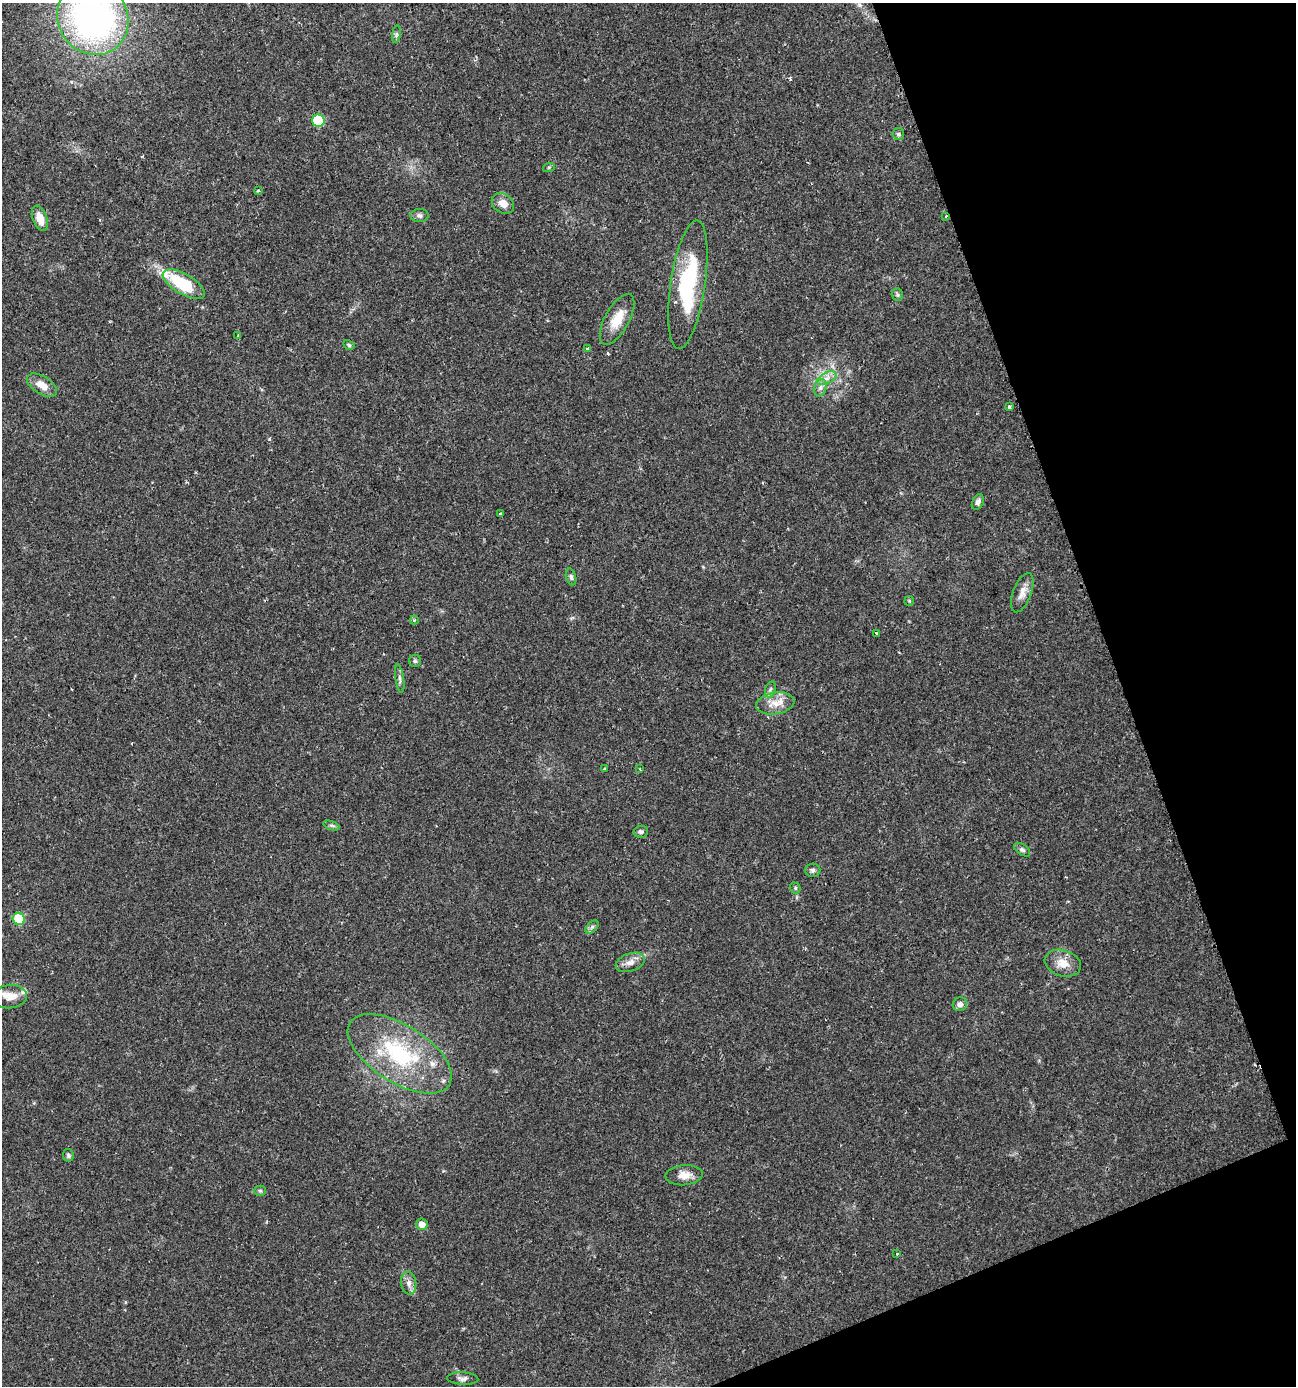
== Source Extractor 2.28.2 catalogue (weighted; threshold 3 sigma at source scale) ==
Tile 12 of 4 x 4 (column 4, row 3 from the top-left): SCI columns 4018-5311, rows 1385-2768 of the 5391 x 5539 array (HDU 1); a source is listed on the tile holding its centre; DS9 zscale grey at full resolution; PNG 1298 x 1388 px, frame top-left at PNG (2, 3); each listed source drawn as its Kron ellipse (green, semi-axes under 4 px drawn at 4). Shown black and unused: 18% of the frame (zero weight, under 2 of 3 exposures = <1% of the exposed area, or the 3 px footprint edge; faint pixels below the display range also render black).
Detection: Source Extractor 2.28.2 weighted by HDU 2 'WHT'; one run over the whole footprint, this tile lists its part. Background 0.0335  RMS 0.0032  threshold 0.0146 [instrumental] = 3 sigma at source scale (4.5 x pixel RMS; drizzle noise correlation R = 1.50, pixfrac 1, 0.0396/0.0396 arcsec/px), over >= 5 px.
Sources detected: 59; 2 cosmic-ray / hot-pixel residue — neither listed nor drawn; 4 inside a brighter listed object's ellipse — not listed separately; the other 53 listed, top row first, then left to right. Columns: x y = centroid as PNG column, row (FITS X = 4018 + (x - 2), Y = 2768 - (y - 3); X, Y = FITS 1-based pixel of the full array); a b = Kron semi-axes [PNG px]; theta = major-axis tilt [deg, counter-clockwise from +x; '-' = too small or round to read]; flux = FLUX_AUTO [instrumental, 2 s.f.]
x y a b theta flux
93 18 38 34 -53 130
396 34 9 4 82 0.75
318 121 6 6 - 21
898 134 6 5 - 0.59
549 167 6 3 18 0.4
258 191 3 3 - 0.63
503 203 12 9 -35 3
419 215 9 6 1 1.1
946 216 3 3 - 0.37
40 218 13 7 -69 4
184 284 23 10 -31 16
688 285 65 17 81 31
897 295 6 5 - 0.54
617 319 28 12 61 6.3
238 335 4 3 - 0.49
349 345 6 4 -30 0.51
587 348 3 2 - 0.58
827 378 11 5 26 1.9
42 385 17 9 -32 3.8
820 388 9 6 73 1.3
1009 407 3 3 - 4.8
978 502 8 5 65 1.1
500 513 3 2 - 0.32
571 577 8 5 -75 0.72
1022 593 21 9 69 3
909 601 5 4 - 0.39
414 620 4 4 - 0.44
876 633 3 3 - 0.59
415 661 6 6 - 0.65
400 679 14 3 -81 1
770 689 8 5 70 0.84
775 703 19 10 9 4.3
604 769 3 3 - 0.31
640 769 3 2 - 0.26
332 825 8 3 -19 0.59
641 832 7 6 - 0.77
1022 850 9 5 -35 0.78
813 870 7 6 - 0.89
795 888 5 5 - 0.49
19 919 6 6 - 14
592 927 8 4 45 0.72
630 962 15 9 18 2.4
1063 963 18 13 -18 4.3
10 997 17 12 5 3.6
960 1004 7 7 - 1.5
400 1054 59 28 -32 34
68 1155 6 5 - 0.7
684 1175 18 10 5 3.2
260 1191 5 5 - 0.51
422 1224 6 5 - 2.6
896 1253 3 3 - 1.1
409 1283 11 7 -83 1.7
463 1378 15 6 -3 1.4
Isophote crosses this tile's border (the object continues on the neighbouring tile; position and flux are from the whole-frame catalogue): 1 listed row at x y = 93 18